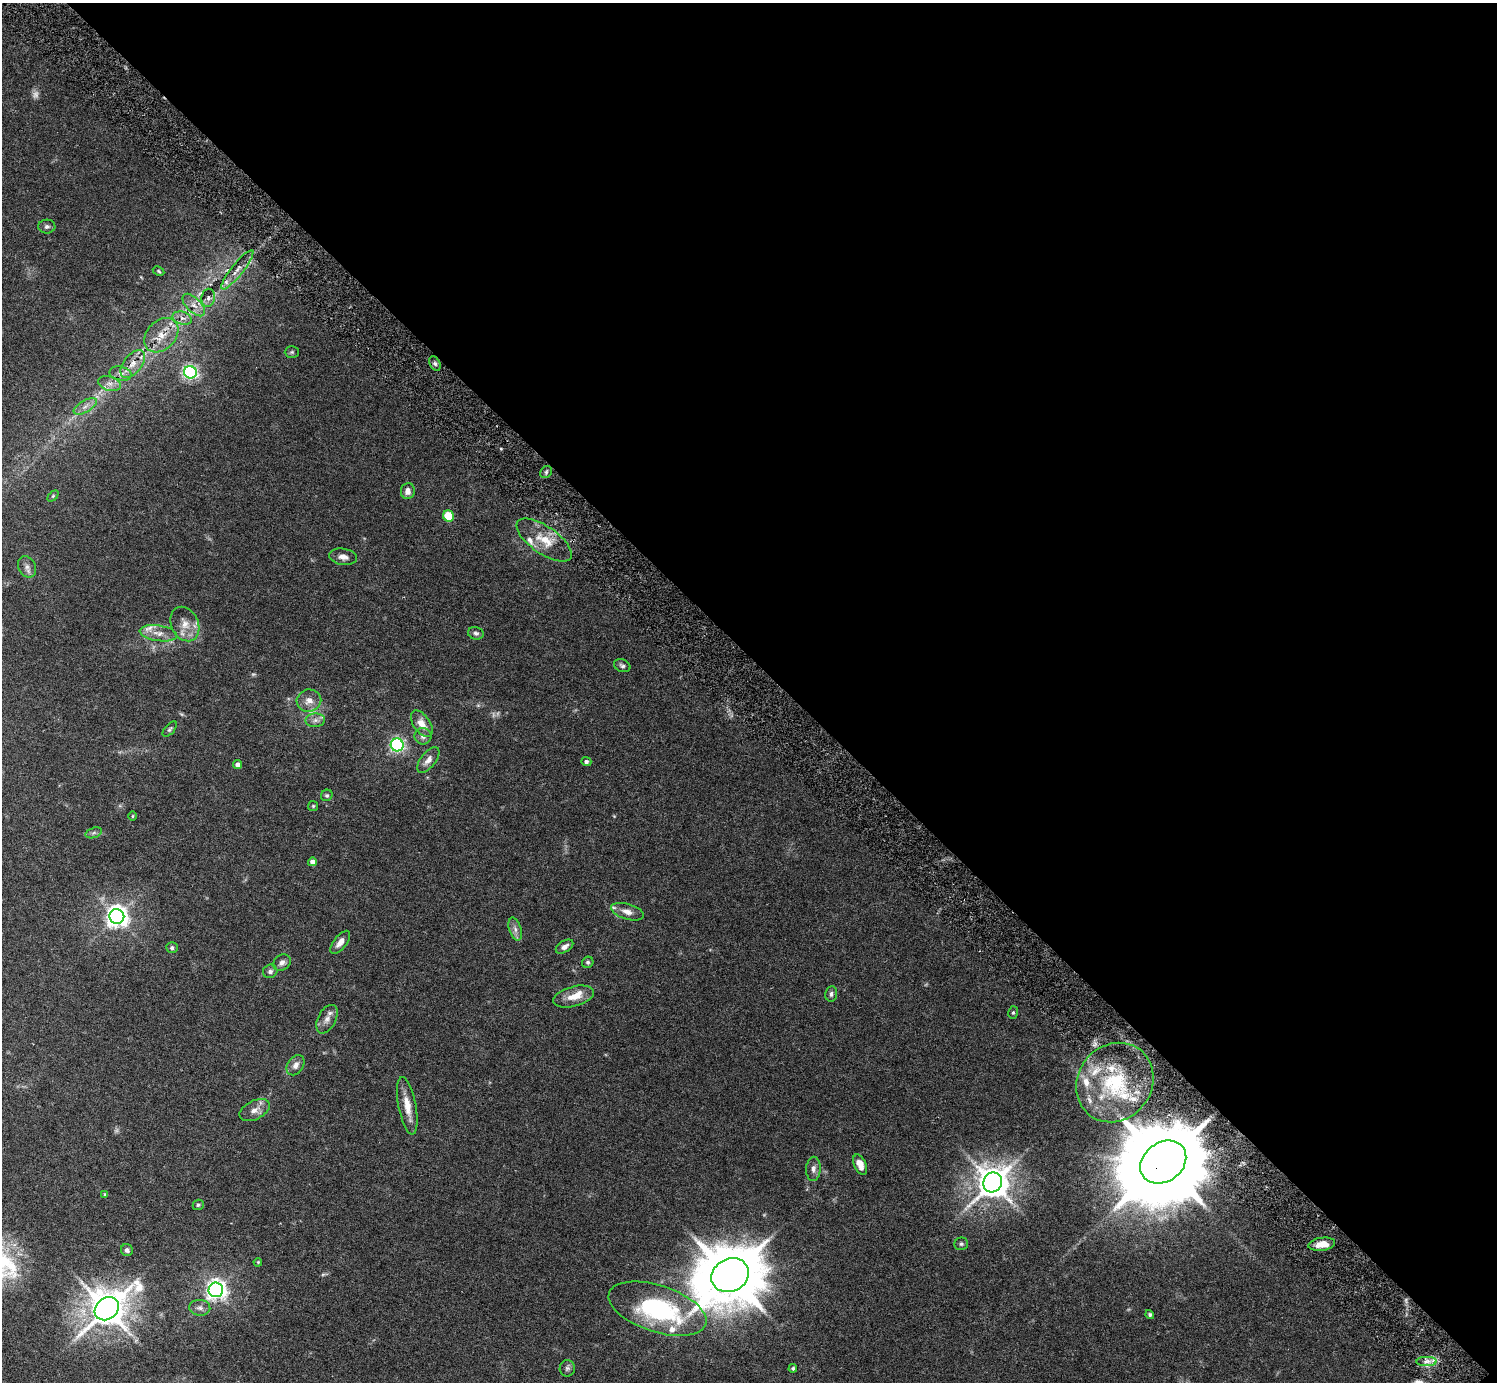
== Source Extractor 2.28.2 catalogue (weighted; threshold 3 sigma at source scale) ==
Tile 8 of 4 x 4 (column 4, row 2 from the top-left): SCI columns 4531-6025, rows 2962-4341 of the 6030 x 6027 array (HDU 1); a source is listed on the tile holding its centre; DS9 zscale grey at full resolution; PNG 1499 x 1384 px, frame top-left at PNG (2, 3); each listed source drawn as its Kron ellipse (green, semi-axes under 4 px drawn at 4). Shown black and unused: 48% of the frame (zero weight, under 5 of 9 exposures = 3% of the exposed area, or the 3 px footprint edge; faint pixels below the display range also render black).
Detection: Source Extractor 2.28.2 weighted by HDU 2 'WHT'; one run over the whole footprint, this tile lists its part. Background 0.0325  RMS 0.0026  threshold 0.0107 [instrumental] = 3 sigma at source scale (4.09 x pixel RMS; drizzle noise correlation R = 1.36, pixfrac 0.8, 0.05/0.05 arcsec/px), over >= 5 px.
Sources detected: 97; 5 too faint to see at this stretch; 1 long thin detection or spike segment (spike, bleed or trail) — neither listed nor drawn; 16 inside a brighter listed object's ellipse — not listed separately; the other 75 listed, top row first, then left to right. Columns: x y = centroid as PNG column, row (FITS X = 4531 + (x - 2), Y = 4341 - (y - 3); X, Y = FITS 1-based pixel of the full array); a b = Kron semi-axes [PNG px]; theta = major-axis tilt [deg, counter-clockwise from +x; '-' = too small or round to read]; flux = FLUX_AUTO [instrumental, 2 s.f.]
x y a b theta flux
47 227 8 7 - 0.66
237 270 24 6 51 2.3
159 271 6 4 -29 0.32
208 298 9 7 81 0.92
194 305 14 7 -45 1.8
182 318 10 6 -17 1.1
161 335 19 14 46 4.2
292 352 7 6 - 0.43
133 364 16 9 52 2.4
435 364 8 5 -63 0.56
190 372 6 6 - 66
121 373 11 7 -12 1.2
109 384 12 7 -16 1.3
85 406 13 6 30 1.4
546 472 6 5 - 0.56
408 491 8 7 - 1.4
53 496 6 4 45 0.3
448 516 6 5 - 9.8
544 540 32 13 -35 6.2
343 557 14 8 -8 1.5
27 567 11 8 -65 1.1
185 624 18 13 -64 3.2
158 633 19 7 -9 2.4
476 633 8 6 -15 0.63
622 666 8 6 -23 0.63
309 701 12 11 - 2.2
315 720 10 6 3 0.99
422 724 15 8 -55 2.5
170 729 9 5 49 0.5
423 736 8 8 - 1.1
397 745 6 6 - 63
428 760 15 7 52 1.7
586 762 5 4 - 0.58
238 765 4 4 - 1
327 795 6 5 - 0.45
313 806 5 5 - 0.3
133 816 5 3 - 0.22
94 833 8 5 19 0.54
312 862 4 4 - 1.3
627 912 17 7 -16 1.8
117 916 7 7 - 180
515 929 12 6 -72 1.1
340 942 14 6 52 1.7
564 947 9 5 32 1.1
172 948 6 5 - 0.61
282 962 9 7 34 1.1
588 962 6 5 - 0.47
270 971 7 6 - 0.82
831 994 7 6 - 0.68
574 997 21 10 15 3.2
1013 1013 6 5 - 0.39
327 1019 15 9 62 1.7
296 1065 11 8 56 1.4
1115 1083 41 37 52 22
407 1106 29 8 -79 3.7
255 1110 16 9 27 1.9
1163 1162 25 19 36 4800
860 1165 11 6 -67 2
813 1169 12 7 87 1.1
993 1182 10 9 - 470
105 1194 4 4 - 0.34
198 1205 5 5 - 0.45
961 1244 7 6 - 0.52
1322 1244 13 6 8 2.7
127 1250 6 6 - 0.73
258 1262 4 3 - 0.24
730 1275 19 16 29 2000
216 1290 7 7 - 140
200 1308 10 8 -3 1
107 1309 13 10 40 670
657 1309 51 23 -18 34
1150 1314 5 4 - 0.48
1426 1361 10 4 1 1
567 1368 8 7 - 0.72
793 1368 4 4 - 0.38
Overlapping masked pixels (flux is a lower limit): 1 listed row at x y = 1163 1162